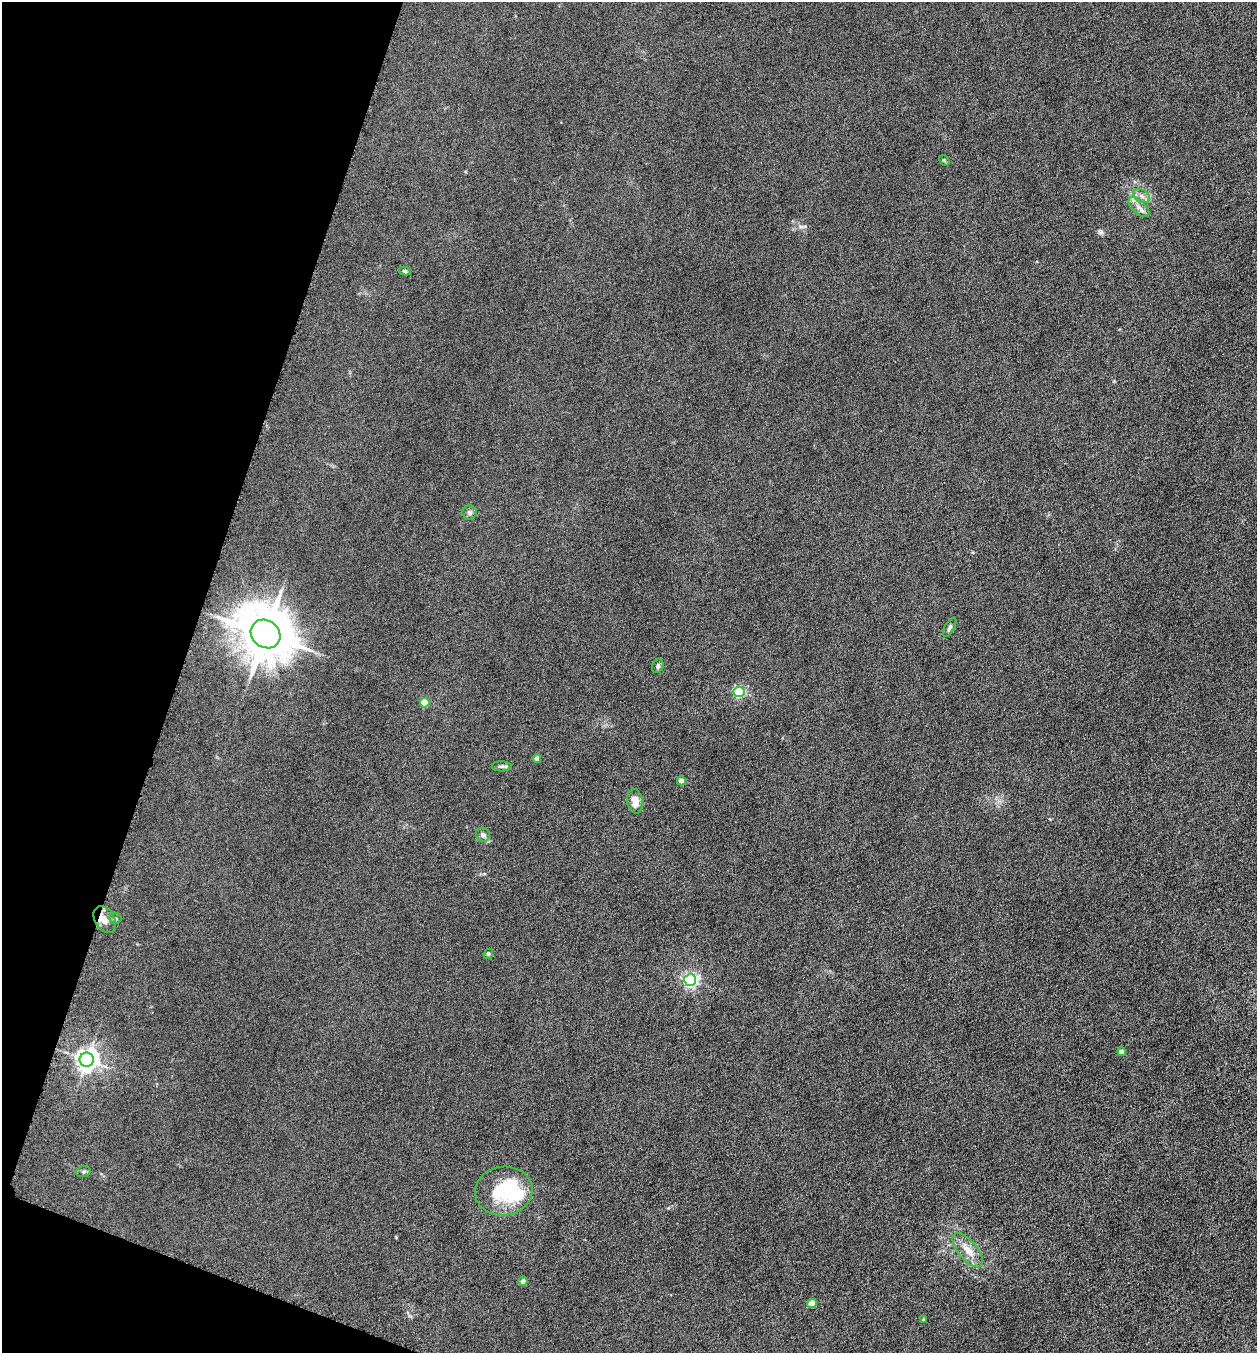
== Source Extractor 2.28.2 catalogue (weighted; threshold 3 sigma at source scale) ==
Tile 9 of 4 x 4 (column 1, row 3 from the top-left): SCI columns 141-1395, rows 1356-2706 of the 5429 x 5413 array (HDU 1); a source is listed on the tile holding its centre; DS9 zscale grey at full resolution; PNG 1259 x 1355 px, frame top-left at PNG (2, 2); each listed source drawn as its Kron ellipse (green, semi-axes under 4 px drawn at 4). Shown black and unused: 16% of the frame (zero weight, under 4 of 8 exposures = <1% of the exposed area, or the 3 px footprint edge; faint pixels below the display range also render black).
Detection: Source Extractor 2.28.2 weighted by HDU 2 'WHT'; one run over the whole footprint, this tile lists its part. Background 0.0481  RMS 0.0055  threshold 0.0225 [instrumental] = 3 sigma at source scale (4.09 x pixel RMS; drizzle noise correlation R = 1.36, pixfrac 0.8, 0.05/0.05 arcsec/px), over >= 5 px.
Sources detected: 31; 2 inside a brighter object's white glare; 1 cosmic-ray / hot-pixel residue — neither listed nor drawn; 1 inside a brighter listed object's ellipse — not listed separately; the other 27 listed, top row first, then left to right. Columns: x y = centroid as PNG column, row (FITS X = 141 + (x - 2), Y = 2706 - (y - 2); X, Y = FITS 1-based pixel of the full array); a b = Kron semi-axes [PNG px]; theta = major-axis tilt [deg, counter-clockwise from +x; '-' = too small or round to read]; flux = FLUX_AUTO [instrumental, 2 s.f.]
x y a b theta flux
944 160 6 4 -42 0.76
1142 196 9 6 -28 2.2
1139 207 13 6 -43 2.9
405 271 6 4 -11 0.96
469 512 7 7 - 1.6
950 627 11 5 61 1.3
266 634 15 13 -39 2700
658 666 7 5 66 1.2
739 692 5 5 - 67
425 703 5 5 - 12
537 759 4 4 - 3.2
502 766 10 5 0 1.3
681 781 4 4 - 5
635 801 12 8 -80 5.4
483 835 7 6 - 1.7
115 918 6 5 - 1.2
105 920 15 9 -59 4.6
488 954 5 4 - 0.87
690 980 6 6 - 130
1121 1052 4 4 - 3.9
87 1060 7 7 - 410
83 1172 7 5 17 0.95
504 1191 29 24 9 31
968 1250 21 9 -50 7
523 1281 4 4 - 3.1
812 1304 5 4 - 9.7
924 1319 4 4 - 0.91